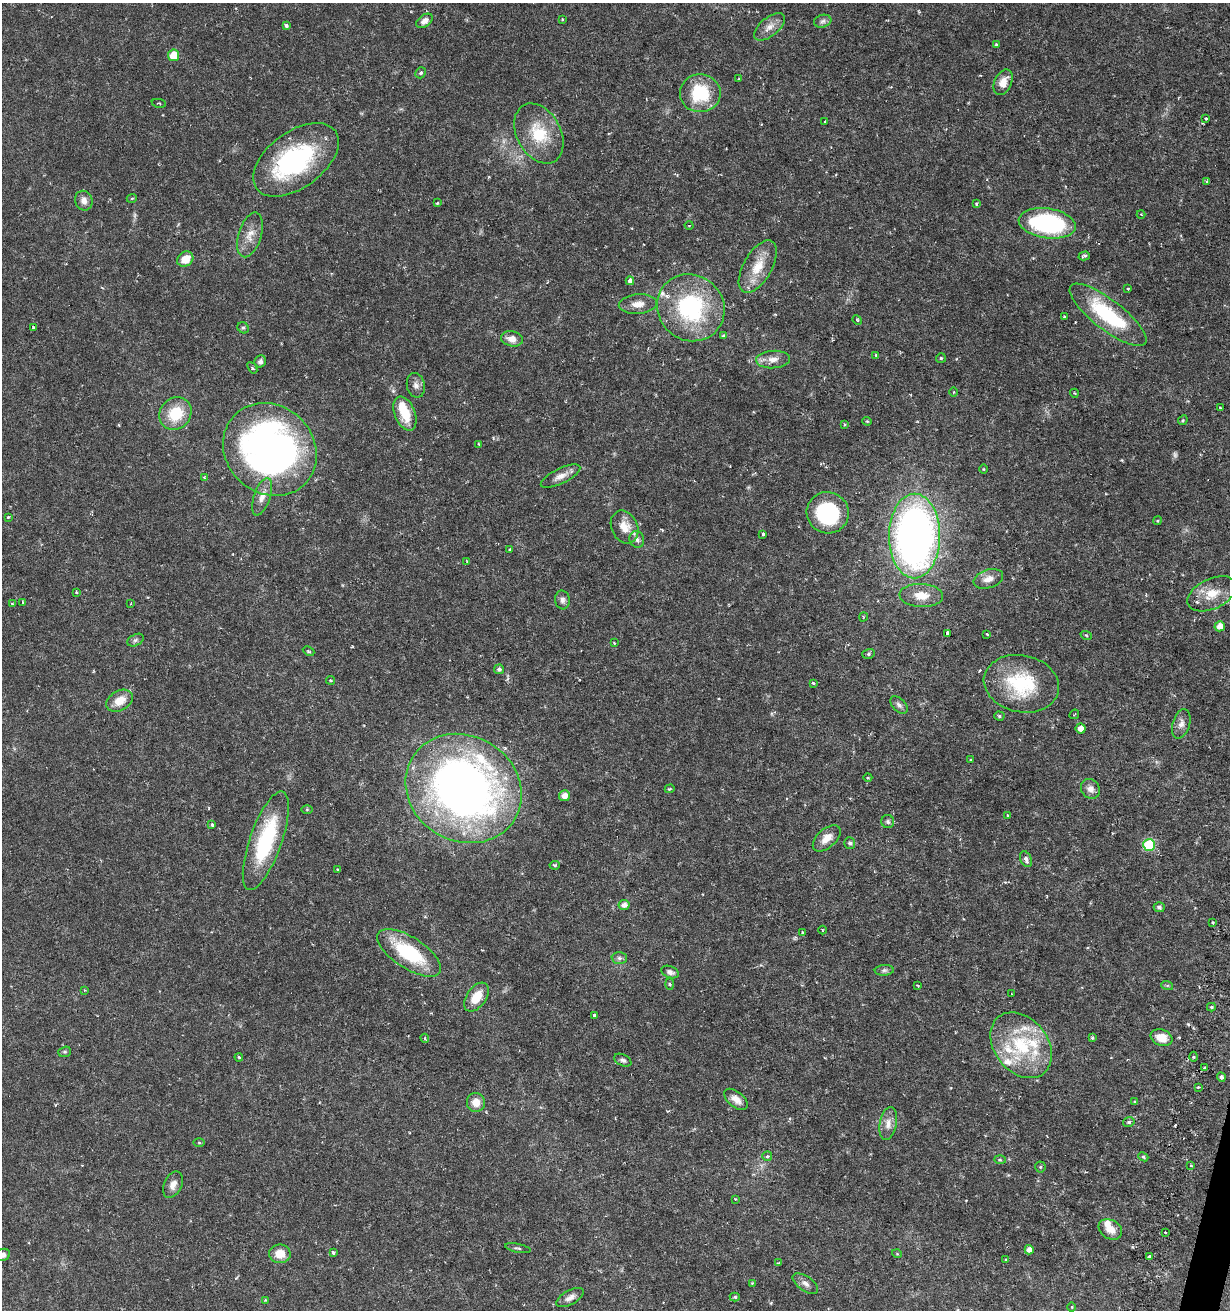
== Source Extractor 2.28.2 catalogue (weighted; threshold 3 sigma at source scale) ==
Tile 6 of 4 x 4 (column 2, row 2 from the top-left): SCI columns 1596-2823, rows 2628-3935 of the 5530 x 5283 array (HDU 1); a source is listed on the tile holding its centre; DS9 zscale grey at full resolution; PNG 1232 x 1312 px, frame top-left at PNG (2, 3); each listed source drawn as its Kron ellipse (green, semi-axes under 4 px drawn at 4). Shown black and unused: <1% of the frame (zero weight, under 3 of 6 exposures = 2% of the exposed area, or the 3 px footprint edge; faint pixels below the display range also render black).
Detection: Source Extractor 2.28.2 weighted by HDU 2 'WHT'; one run over the whole footprint, this tile lists its part. Background 0.0157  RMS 0.0012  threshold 0.00481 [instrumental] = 3 sigma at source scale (4.09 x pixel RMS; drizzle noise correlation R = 1.36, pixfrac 0.8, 0.0396/0.0396 arcsec/px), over >= 5 px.
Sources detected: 182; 2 too faint to see at this stretch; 1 inside a brighter object's white glare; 1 cosmic-ray / hot-pixel residue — neither listed nor drawn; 8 inside a brighter listed object's ellipse — not listed separately; the other 170 listed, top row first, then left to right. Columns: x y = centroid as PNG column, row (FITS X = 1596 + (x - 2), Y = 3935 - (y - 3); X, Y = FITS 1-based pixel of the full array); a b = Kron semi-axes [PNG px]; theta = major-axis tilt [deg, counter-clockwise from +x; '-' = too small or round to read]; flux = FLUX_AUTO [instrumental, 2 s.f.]
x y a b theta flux
562 19 4 2 - 0.088
424 21 9 6 36 0.58
823 21 9 6 16 0.32
286 25 3 3 - 0.25
770 27 18 9 39 0.95
996 44 4 3 - 0.15
173 55 6 5 - 1.9
421 73 6 5 - 0.24
739 79 3 3 - 0.1
1003 82 13 8 65 1.3
700 93 20 19 - 5.5
159 103 7 2 -11 0.092
1206 118 3 3 - 0.18
825 121 2 2 - 0.1
539 133 32 22 -61 4.2
296 160 49 28 36 15
1206 181 4 4 - 0.11
132 198 5 3 - 0.12
84 201 10 8 -67 0.69
437 203 3 3 - 0.12
976 203 4 3 - 0.14
1141 215 4 3 - 0.1
1047 223 29 15 -8 15
689 225 4 3 - 0.099
250 235 23 11 73 1.4
1084 256 6 3 16 0.19
185 259 8 7 - 1.6
758 267 29 14 60 2.6
630 281 4 4 - 0.93
1128 289 3 3 - 0.28
638 304 19 9 5 1.1
691 308 35 32 -42 13
1108 315 47 15 -38 8.6
1064 316 3 2 - 0.11
857 320 5 4 - 0.13
33 327 4 3 - 0.093
243 328 6 5 - 0.19
723 336 3 3 - 0.24
512 339 11 7 -12 0.93
876 355 4 4 - 0.13
941 358 5 5 - 0.15
773 359 17 8 3 0.93
260 361 6 5 - 0.33
252 368 6 4 -53 0.2
416 385 12 9 -77 0.57
954 392 5 3 - 0.1
1074 393 4 3 - 0.094
1220 408 3 2 - 0.11
175 414 17 15 45 3.7
405 414 18 10 -68 2.7
1183 420 5 4 - 0.13
867 421 4 4 - 0.13
845 424 3 3 - 0.13
479 444 3 3 - 0.11
270 449 49 43 -42 52
983 469 5 3 - 0.088
561 476 21 7 26 0.91
204 478 4 3 - 0.16
262 497 19 8 72 1
828 513 21 20 - 9.6
8 517 4 3 - 0.1
1157 521 4 3 - 0.1
625 527 17 13 -65 1.5
763 534 4 3 - 0.17
915 536 42 25 90 60
637 539 8 7 - 0.41
510 549 3 3 - 0.18
467 561 4 3 - 0.089
988 579 15 9 18 0.92
76 592 4 3 - 0.15
1212 594 26 15 25 2.3
921 596 22 11 -3 1.7
562 600 9 7 -81 0.41
23 602 3 3 - 0.1
12 604 4 3 - 0.12
131 604 4 3 - 0.13
863 617 4 3 - 0.1
1220 626 5 5 - 0.88
947 633 4 3 - 0.47
987 634 3 2 - 0.098
1086 635 5 3 - 0.11
135 640 9 5 27 0.28
614 643 3 2 - 0.12
309 651 6 4 -26 0.15
868 654 6 5 - 0.19
499 669 5 5 - 0.29
331 680 4 2 - 0.11
814 683 3 3 - 0.18
1021 684 38 28 -12 7.6
120 701 14 10 31 1.6
899 705 10 6 -45 0.35
1074 714 5 3 - 0.1
999 716 5 4 - 0.18
1181 724 15 8 73 0.69
1081 728 5 5 - 0.78
971 760 3 2 - 0.097
868 778 4 3 - 0.085
464 788 60 53 -31 78
670 789 5 3 - 0.12
1090 789 10 9 - 0.69
564 796 5 5 - 0.81
307 809 6 4 0 0.12
1008 815 3 3 - 0.12
888 822 6 6 - 0.23
212 825 3 3 - 0.28
827 838 17 9 42 1.1
266 841 52 16 71 9.4
850 843 6 5 - 0.26
1149 845 6 6 - 7.5
1026 859 8 5 -66 0.46
555 865 5 4 - 0.14
338 869 3 3 - 0.13
624 905 5 5 - 0.6
1159 907 5 5 - 0.31
1212 922 3 3 - 0.11
822 930 4 3 - 0.091
802 933 3 3 - 0.15
409 953 36 15 -33 7.6
619 958 7 6 - 0.29
884 970 9 5 4 0.28
670 972 9 5 -21 0.37
669 984 5 3 - 0.12
917 985 4 2 - 0.12
1167 985 6 4 -18 0.14
84 990 3 3 - 0.1
1012 994 2 2 - 0.068
476 997 16 9 55 2
1211 1007 4 4 - 0.15
594 1015 3 3 - 0.25
425 1038 5 3 - 0.17
1092 1038 4 4 - 0.12
1161 1038 11 8 -21 1.6
1021 1045 36 26 -52 7.4
65 1052 6 5 - 0.18
239 1057 4 3 - 0.12
1193 1057 5 3 - 0.13
623 1060 9 5 -27 0.31
1205 1068 3 3 - 0.23
1221 1077 4 4 - 0.32
1198 1087 2 2 - 0.09
736 1099 14 7 -39 0.87
476 1102 9 9 - 1.2
1135 1102 4 3 - 0.12
1129 1122 6 4 15 0.2
888 1123 16 8 79 0.91
199 1143 6 4 -1 0.14
767 1156 5 4 - 0.22
1143 1157 5 4 - 0.18
1000 1160 6 4 -2 0.15
1191 1166 3 3 - 0.11
1040 1167 5 5 - 0.14
173 1185 14 9 65 0.82
736 1199 2 2 - 0.093
1110 1229 12 9 -32 1.2
1165 1232 3 2 - 0.099
518 1248 13 3 -11 0.2
1029 1250 4 4 - 0.63
333 1253 3 3 - 0.19
280 1254 10 9 - 1.5
897 1254 5 3 - 0.098
2 1255 7 6 - 0.49
1149 1256 3 3 - 0.31
1006 1260 4 3 - 0.11
779 1263 4 3 - 0.16
752 1283 4 4 - 0.095
805 1284 15 7 -35 0.56
735 1297 5 4 - 0.17
570 1298 15 7 29 0.61
265 1300 3 3 - 0.076
1071 1307 4 3 - 0.093
Isophote crosses this tile's border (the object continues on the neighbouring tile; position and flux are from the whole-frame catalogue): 1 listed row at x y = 2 1255